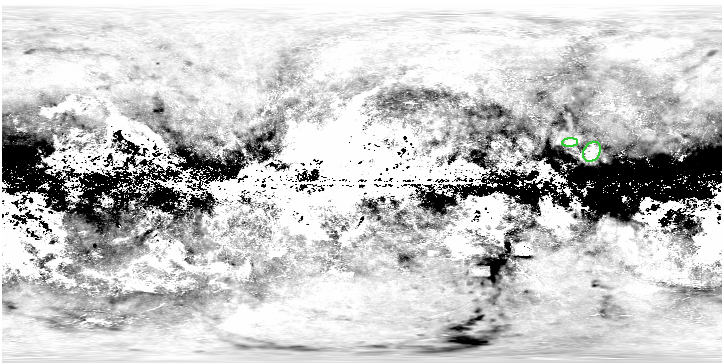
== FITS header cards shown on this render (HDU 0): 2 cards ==
NAXIS1  =                  720
NAXIS2  =                  360

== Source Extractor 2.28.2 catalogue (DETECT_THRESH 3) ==
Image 720 x 360 px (HDU 0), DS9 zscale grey, 1 PNG px = 1 image px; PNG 724 x 364 px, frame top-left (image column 1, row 360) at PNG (2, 3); each listed source drawn as its Kron ellipse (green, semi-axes under 4 px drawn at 4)
Background -0.00345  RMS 0.0031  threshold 0.00934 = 3 sigma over >= 5 px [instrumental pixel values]
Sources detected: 4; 2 with non-positive FLUX_AUTO (blend fragments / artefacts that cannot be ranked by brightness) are neither listed nor drawn; the other 2 listed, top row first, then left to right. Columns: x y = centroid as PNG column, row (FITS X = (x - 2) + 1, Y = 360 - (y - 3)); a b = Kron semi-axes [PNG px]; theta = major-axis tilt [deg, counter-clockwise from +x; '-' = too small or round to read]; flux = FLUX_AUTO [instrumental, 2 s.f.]
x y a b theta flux
570 143 8 4 2 0.62
592 152 10 8 58 1.5
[2 non-positive-flux detections neither listed nor drawn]